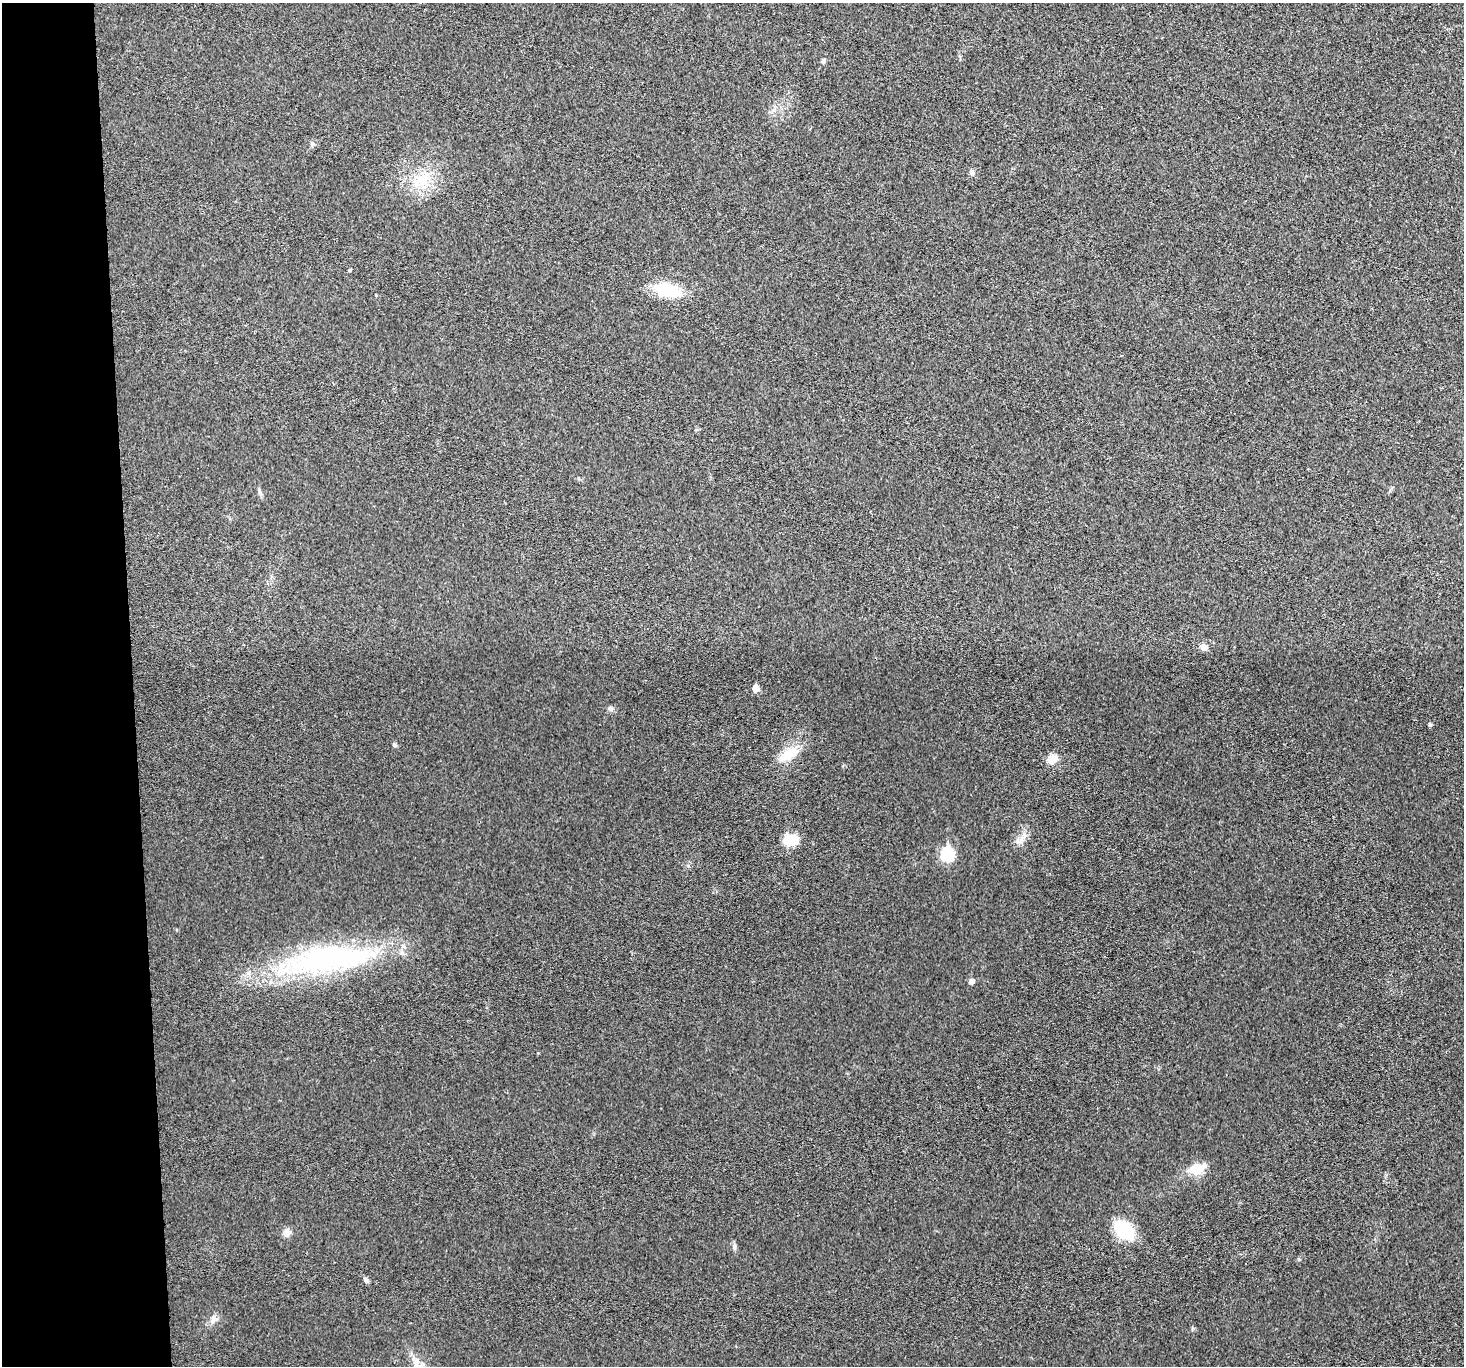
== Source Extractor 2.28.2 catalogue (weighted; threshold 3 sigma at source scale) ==
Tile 4 of 3 x 3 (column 1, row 2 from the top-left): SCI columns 2-1463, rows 1496-2859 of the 4390 x 4373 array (HDU 1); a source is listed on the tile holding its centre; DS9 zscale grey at full resolution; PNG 1466 x 1368 px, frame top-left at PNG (2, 3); no overlay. Shown black and unused: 9% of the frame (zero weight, under 3 of 4 exposures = <1% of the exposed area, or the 3 px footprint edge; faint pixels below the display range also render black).
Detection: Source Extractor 2.28.2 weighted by HDU 2 'WHT'; one run over the whole footprint, this tile lists its part. Background 0.0199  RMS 0.006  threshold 0.0269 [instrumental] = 3 sigma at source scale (4.5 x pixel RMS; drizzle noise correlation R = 1.50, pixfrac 1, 0.05/0.05 arcsec/px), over >= 5 px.
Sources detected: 25; all 25 listed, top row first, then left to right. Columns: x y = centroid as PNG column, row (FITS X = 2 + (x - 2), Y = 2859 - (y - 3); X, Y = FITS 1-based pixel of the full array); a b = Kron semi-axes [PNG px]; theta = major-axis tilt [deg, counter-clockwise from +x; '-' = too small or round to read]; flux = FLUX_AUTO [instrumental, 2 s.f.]
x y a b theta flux
823 61 7 5 70 1.1
312 144 7 6 - 1.6
972 172 7 6 - 1.4
423 179 27 14 49 16
350 270 4 3 - 0.77
667 290 33 14 -12 23
376 295 3 3 - 0.41
1204 647 10 9 - 2.8
756 688 5 5 - 8.1
610 708 7 6 - 1.4
1430 725 5 4 - 1
394 745 6 5 - 1
789 754 30 12 28 13
1052 759 14 11 48 5.6
788 840 11 7 7 24
1021 841 7 4 72 2
948 854 7 6 - 61
327 960 104 28 8 140
971 981 6 5 - 2
1197 1168 24 13 20 10
1124 1230 26 17 -42 23
287 1233 8 8 - 3.7
734 1247 9 5 -85 1.6
366 1280 7 5 -72 1.4
214 1319 10 6 39 2.5
Unlisted compact peaks at least as high as the median listed source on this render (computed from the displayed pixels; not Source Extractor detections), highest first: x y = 1299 1259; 1193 1328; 259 490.